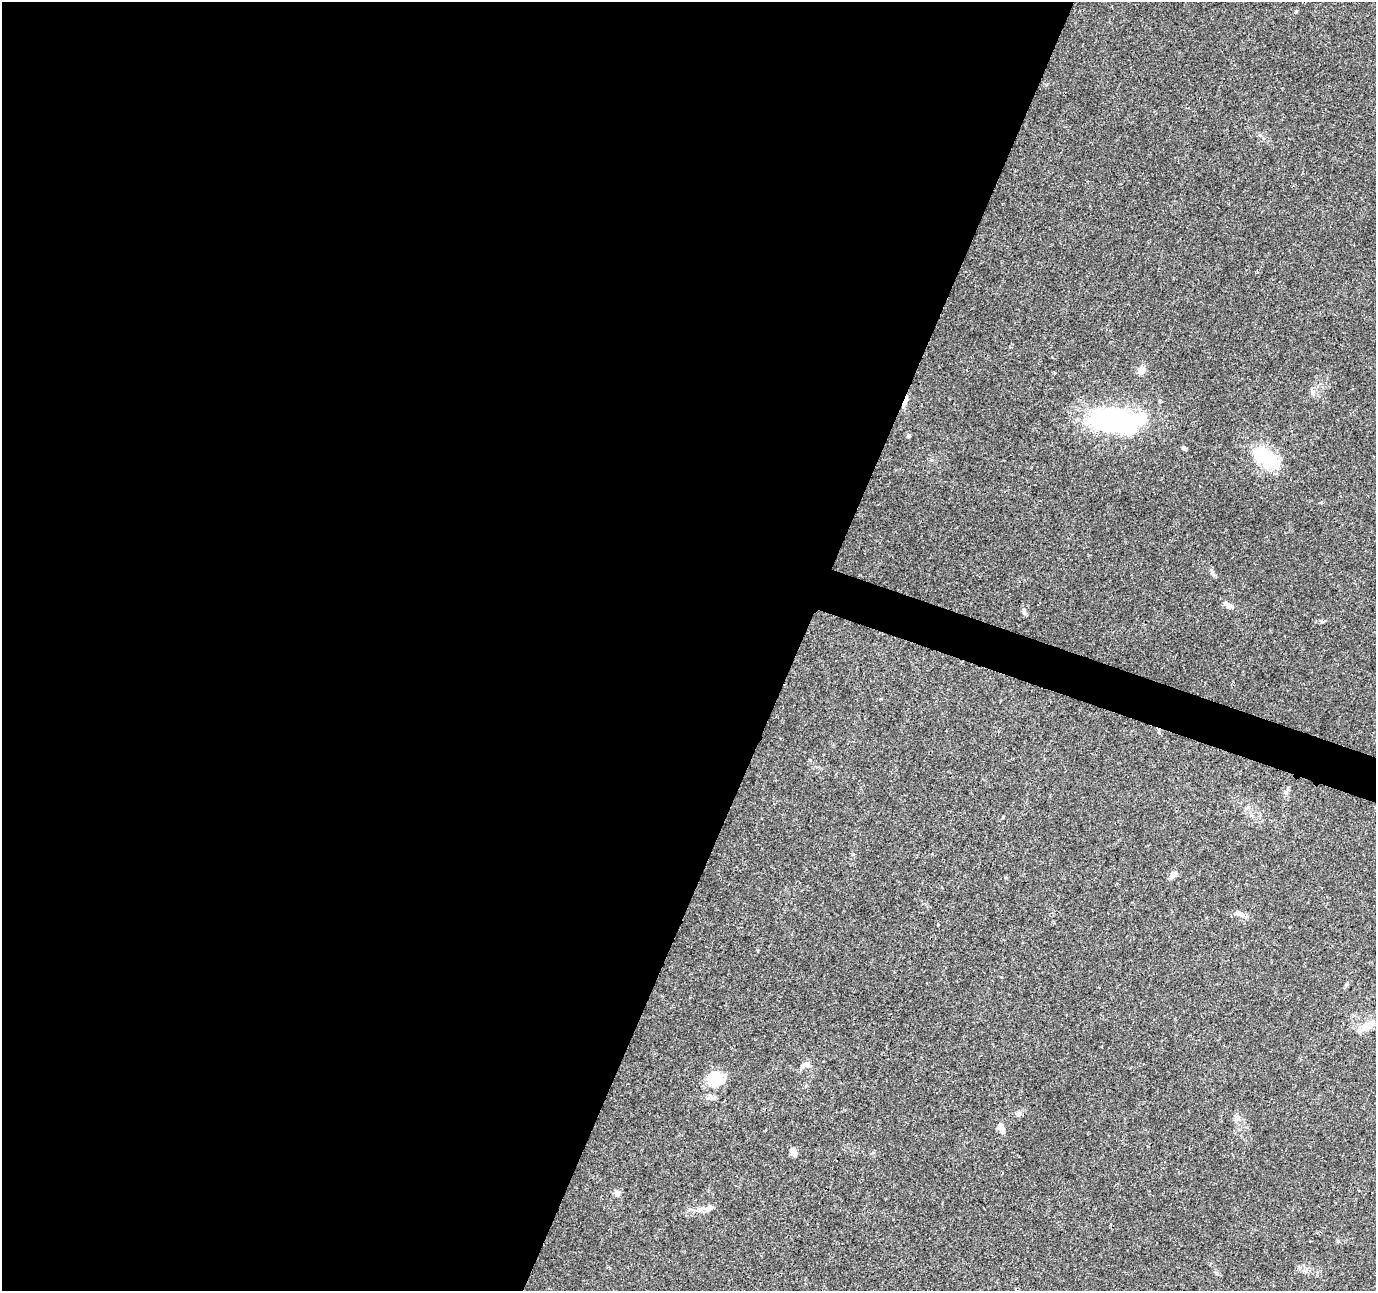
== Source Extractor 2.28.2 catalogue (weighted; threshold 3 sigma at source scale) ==
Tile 5 of 4 x 4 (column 1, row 2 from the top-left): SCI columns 6-1379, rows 2793-4081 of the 5511 x 5649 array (HDU 1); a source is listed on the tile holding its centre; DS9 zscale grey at full resolution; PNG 1378 x 1293 px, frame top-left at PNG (2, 2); no overlay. Shown black and unused: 59% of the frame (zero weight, under 3 of 4 exposures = <1% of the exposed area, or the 3 px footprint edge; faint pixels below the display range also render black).
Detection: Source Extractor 2.28.2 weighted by HDU 2 'WHT'; one run over the whole footprint, this tile lists its part. Background 0.0373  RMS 0.0036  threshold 0.0161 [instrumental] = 3 sigma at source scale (4.5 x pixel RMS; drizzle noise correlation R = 1.50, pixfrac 1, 0.0396/0.0396 arcsec/px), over >= 5 px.
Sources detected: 24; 2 inside a brighter object's white glare — not listed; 1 inside a brighter listed object's ellipse — not listed separately; the other 21 listed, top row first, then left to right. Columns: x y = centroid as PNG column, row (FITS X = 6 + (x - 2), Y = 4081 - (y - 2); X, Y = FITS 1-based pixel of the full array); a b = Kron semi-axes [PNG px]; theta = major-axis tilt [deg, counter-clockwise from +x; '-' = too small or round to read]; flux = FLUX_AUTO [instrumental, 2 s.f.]
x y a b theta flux
1141 370 10 9 - 2.4
1312 392 8 5 -80 1
905 402 15 5 67 1.9
1114 420 67 27 -1 51
908 436 5 4 - 0.7
1184 448 6 4 -16 0.58
1266 459 43 20 -47 16
1212 571 7 4 -45 0.77
1229 605 15 7 -26 1.7
1024 611 11 4 -77 0.84
1286 792 6 6 - 0.82
1173 874 10 7 51 1.9
1239 913 10 7 -39 1.5
1367 1026 18 11 26 4.4
805 1065 13 7 18 1.7
716 1078 20 15 -12 9.4
1018 1115 7 4 -71 0.63
1001 1128 12 7 -70 2.7
793 1152 9 6 -58 2.3
617 1193 8 8 - 1.4
700 1209 11 6 2 1.9
Overlapping masked pixels (flux is a lower limit): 1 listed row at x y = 905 402
Unlisted compact peaks at least as high as the median listed source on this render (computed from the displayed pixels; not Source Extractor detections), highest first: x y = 1322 622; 1296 11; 1260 135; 853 854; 1338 1241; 938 925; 1003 817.